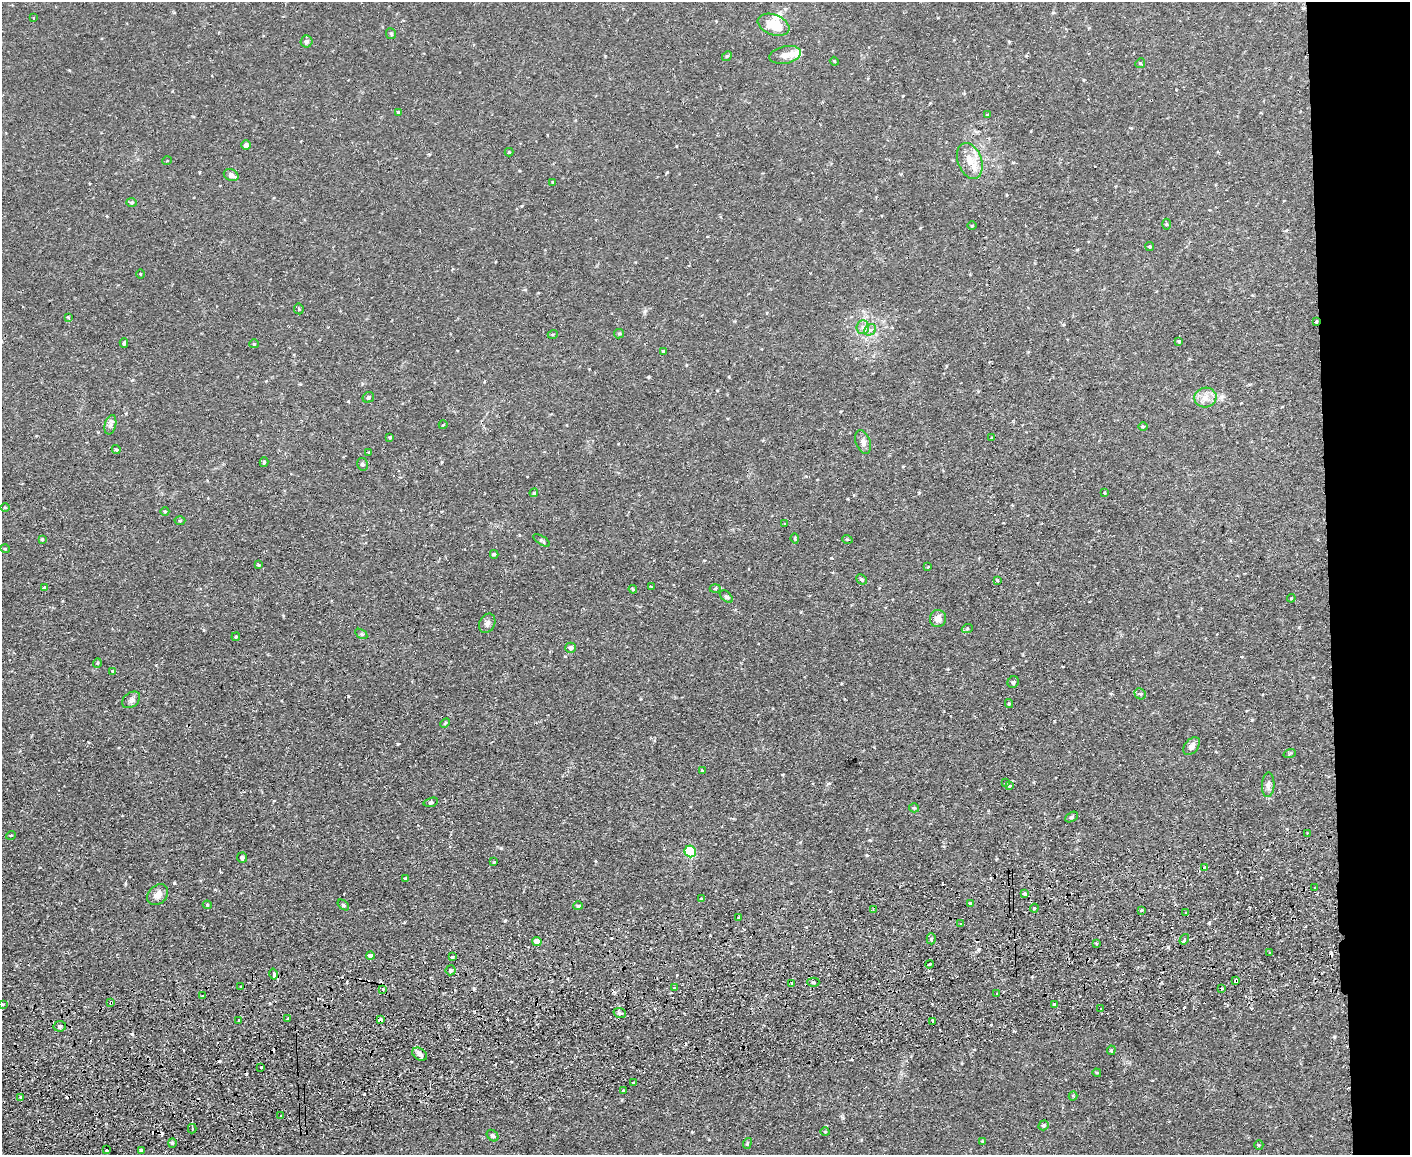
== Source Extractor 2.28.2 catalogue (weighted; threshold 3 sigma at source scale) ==
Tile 6 of 3 x 4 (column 3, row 2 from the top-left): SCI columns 2949-4356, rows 2363-3515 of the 4595 x 4724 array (HDU 1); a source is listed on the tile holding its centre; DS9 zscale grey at full resolution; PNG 1412 x 1157 px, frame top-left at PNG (2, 2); each listed source drawn as its Kron ellipse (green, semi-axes under 4 px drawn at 4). Shown black and unused: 6% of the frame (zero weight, under 2 of 3 exposures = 3% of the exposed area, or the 3 px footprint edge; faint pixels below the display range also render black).
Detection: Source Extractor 2.28.2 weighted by HDU 2 'WHT'; one run over the whole footprint, this tile lists its part. Background 0.0291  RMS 0.0052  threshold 0.0233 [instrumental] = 3 sigma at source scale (4.5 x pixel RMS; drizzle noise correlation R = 1.50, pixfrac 1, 0.05/0.05 arcsec/px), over >= 5 px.
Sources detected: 180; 19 cosmic-ray / hot-pixel residue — neither listed nor drawn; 4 inside a brighter listed object's ellipse — not listed separately; the other 157 listed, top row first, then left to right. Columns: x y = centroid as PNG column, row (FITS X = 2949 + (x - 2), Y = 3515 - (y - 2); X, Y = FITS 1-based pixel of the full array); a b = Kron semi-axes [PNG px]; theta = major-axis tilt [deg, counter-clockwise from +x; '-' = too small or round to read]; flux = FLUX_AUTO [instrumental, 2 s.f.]
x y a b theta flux
34 18 3 3 - 1
774 25 16 10 -21 11
391 34 5 5 - 0.63
307 41 6 5 - 1.3
785 55 16 8 11 3.4
727 56 5 4 - 0.63
834 61 4 3 - 0.44
1140 63 5 4 - 0.66
398 112 4 4 - 0.59
987 115 4 4 - 0.47
246 145 5 5 - 2.2
509 152 4 4 - 0.45
167 161 5 3 - 0.37
970 161 18 12 -70 7.6
231 175 7 5 -26 2.7
553 182 3 2 - 0.37
132 202 5 4 - 0.68
1167 224 5 3 - 0.5
972 226 5 3 - 0.46
1150 246 4 4 - 0.59
140 274 4 3 - 0.36
299 309 5 5 - 0.61
68 317 3 3 - 0.66
1316 321 3 3 - 1.4
863 327 7 6 - 1.7
870 330 6 5 - 1.3
553 334 5 3 - 0.44
619 334 5 4 - 0.7
1179 341 3 3 - 1.2
124 343 5 3 - 0.66
254 344 4 4 - 0.54
663 351 4 3 - 0.6
368 397 6 5 - 1.3
1205 397 11 10 - 4.1
110 425 10 5 76 1.8
443 425 4 3 - 0.37
1143 426 5 3 - 0.47
390 437 4 4 - 0.62
992 438 4 3 - 2.2
863 442 12 7 -69 2.5
116 450 4 3 - 0.71
369 452 3 3 - 0.49
264 462 5 4 - 0.92
362 464 6 5 - 1.2
534 493 4 4 - 0.71
1104 493 3 2 - 0.4
5 507 5 3 - 0.46
165 511 4 3 - 0.44
180 520 5 3 - 0.56
785 524 4 2 - 0.3
42 539 4 3 - 0.54
795 539 5 3 - 0.52
847 539 5 3 - 0.51
542 540 9 3 -33 0.79
5 549 5 3 - 0.42
494 554 4 3 - 0.7
258 565 4 3 - 0.6
928 567 4 2 - 0.4
862 579 5 4 - 0.74
998 580 4 3 - 0.6
651 587 3 2 - 0.39
44 588 3 3 - 1.4
633 589 4 3 - 0.52
715 589 5 3 - 0.52
726 597 8 4 -43 0.93
1291 598 4 3 - 0.49
938 618 8 8 - 3.6
487 623 10 7 63 1.8
967 629 5 3 - 0.5
361 634 7 4 -34 0.83
236 637 4 4 - 0.59
571 648 5 5 - 1.4
97 663 5 4 - 0.59
113 671 4 4 - 0.42
1013 682 6 5 - 0.98
1140 694 6 5 - 0.85
131 700 10 7 36 1.7
1009 704 4 4 - 0.63
445 723 5 3 - 0.51
1192 746 10 6 52 2.8
1290 753 6 4 20 0.66
702 770 3 3 - 1.3
1005 783 2 2 - 0.5
1268 785 12 6 87 2.1
1009 786 3 3 - 1.4
431 802 7 4 15 0.8
914 808 5 4 - 0.64
1071 817 7 4 28 1
1307 834 2 2 - 0.59
11 835 5 3 - 0.38
690 851 6 5 - 29
242 858 5 5 - 1.2
494 862 3 3 - 0.42
1205 867 4 4 - 2.1
406 879 4 4 - 0.89
1315 888 2 2 - 0.52
1024 894 4 3 - 2.9
158 895 12 9 45 4.3
701 899 4 3 - 0.35
970 904 4 3 - 0.54
207 905 4 4 - 0.62
343 905 6 4 -38 0.74
578 906 4 3 - 0.8
1034 908 4 4 - 0.72
873 910 3 3 - 0.68
1142 910 3 3 - 3.2
1186 913 3 3 - 1.1
738 918 4 2 - 1.6
961 924 3 3 - 1.2
931 939 6 4 -88 0.89
1184 939 6 3 56 0.71
537 941 4 4 - 4.1
1096 943 4 2 - 0.46
1270 953 3 2 - 1.1
370 956 4 4 - 2.2
452 957 3 3 - 0.6
929 964 4 3 - 1.1
451 970 5 5 - 1.5
273 974 5 3 - 3.4
1236 981 4 3 - 5.3
813 982 6 4 0 0.86
791 983 4 3 - 0.94
241 987 3 2 - 0.52
674 988 4 2 - 0.43
382 989 4 3 - 1
1222 989 3 2 - 0.43
996 994 3 2 - 0.74
203 996 4 3 - 1.4
111 1002 3 3 - 1.8
3 1004 3 3 - 0.66
1054 1004 3 3 - 1.9
1101 1009 3 2 - 0.82
620 1013 6 5 - 1.1
288 1018 4 3 - 0.54
238 1020 3 3 - 0.88
380 1020 4 3 - 4.4
933 1021 4 3 - 7.1
60 1026 6 5 - 1.3
1111 1050 5 4 - 0.78
420 1054 8 5 -35 2.2
261 1067 3 3 - 1.2
1097 1073 4 3 - 0.47
633 1083 3 2 - 1.4
623 1091 3 3 - 0.93
1073 1096 4 4 - 0.56
21 1097 3 3 - 3.8
280 1115 3 3 - 0.73
1044 1125 5 4 - 0.77
192 1129 5 3 - 0.66
825 1132 4 3 - 0.36
493 1136 6 5 - 0.87
982 1141 3 3 - 0.35
172 1143 4 4 - 0.58
747 1143 5 4 - 0.69
1259 1145 5 4 - 0.5
107 1150 3 3 - 1.4
141 1150 4 3 - 1.5
Overlapping masked pixels (flux is a lower limit): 4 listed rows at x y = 1316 321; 1236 981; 111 1002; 380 1020
Unlisted compact peaks at least as high as the median listed source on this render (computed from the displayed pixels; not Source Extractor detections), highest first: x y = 398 744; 505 921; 501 848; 831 558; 1334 1037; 348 696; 1252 720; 645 311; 667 172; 648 377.